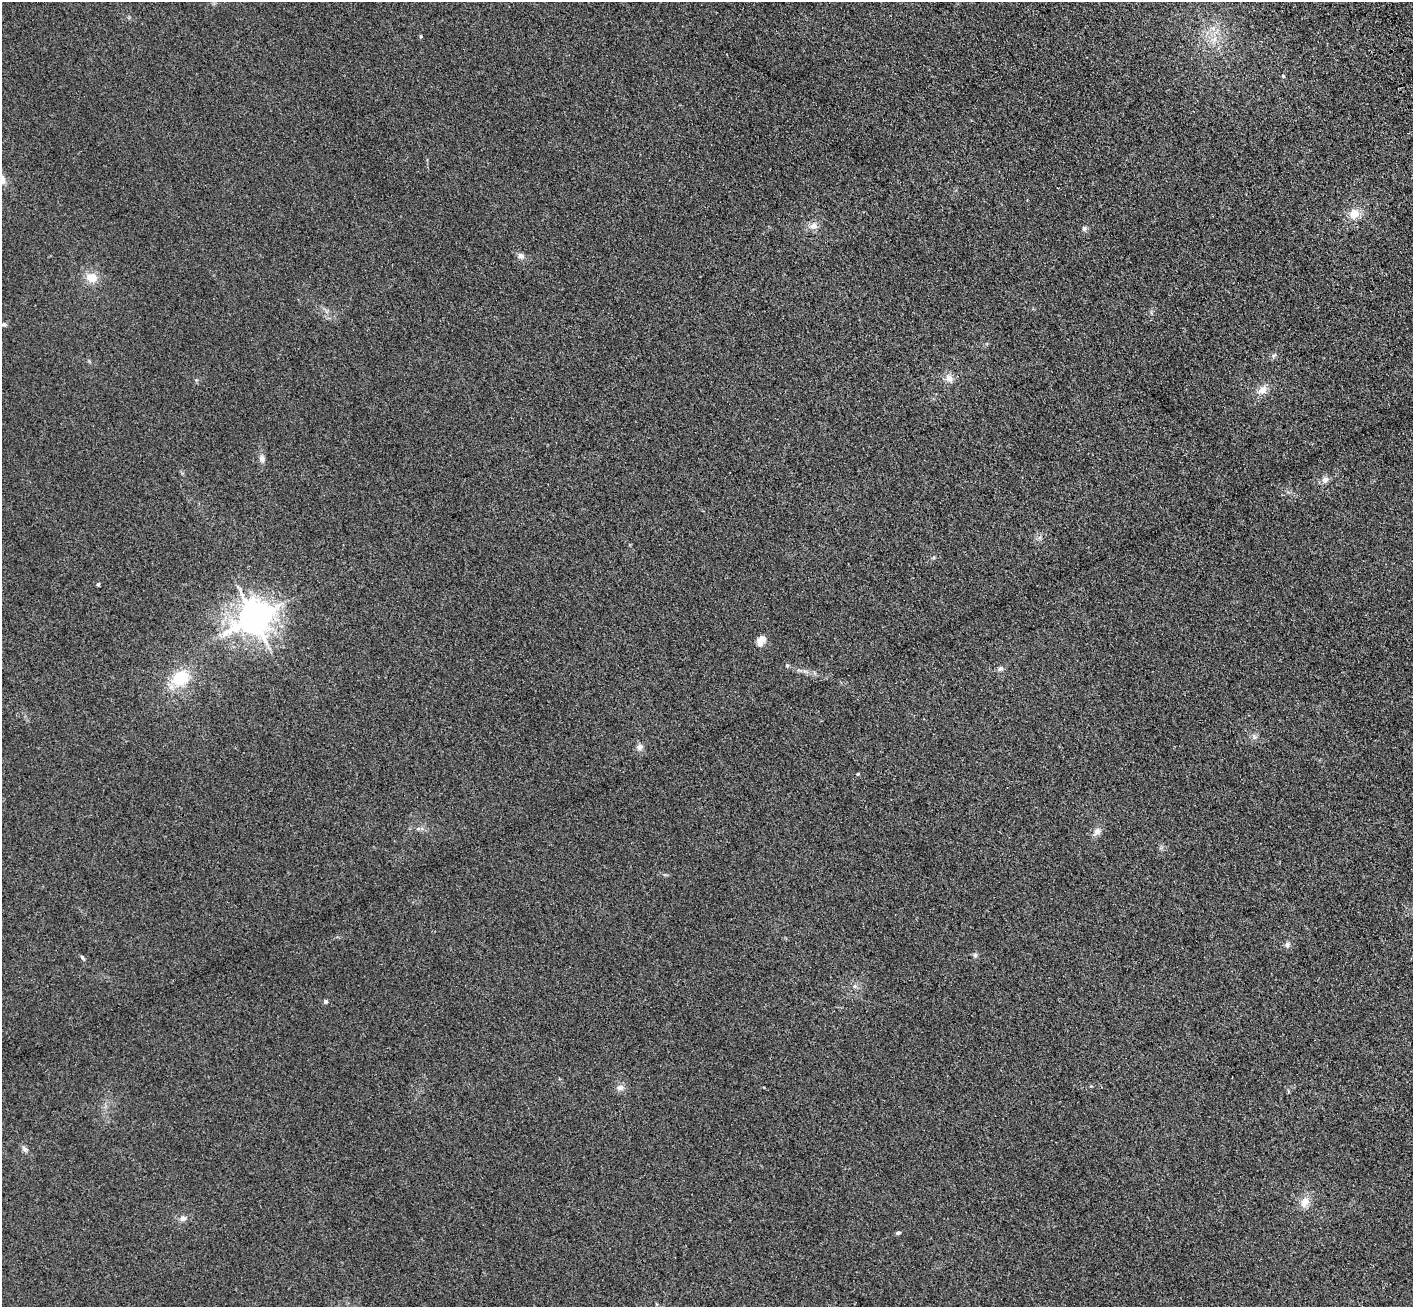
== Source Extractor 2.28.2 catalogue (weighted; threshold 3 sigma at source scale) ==
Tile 10 of 4 x 4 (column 2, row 3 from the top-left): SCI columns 1519-2929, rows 1517-2821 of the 5856 x 5772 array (HDU 1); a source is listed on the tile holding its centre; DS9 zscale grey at full resolution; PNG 1415 x 1309 px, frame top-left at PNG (2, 2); no overlay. Shown black and unused: <1% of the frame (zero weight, under 3 of 4 exposures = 6% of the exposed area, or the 3 px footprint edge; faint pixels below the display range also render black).
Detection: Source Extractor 2.28.2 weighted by HDU 2 'WHT'; one run over the whole footprint, this tile lists its part. Background 0.095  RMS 0.0072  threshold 0.0323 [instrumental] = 3 sigma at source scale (4.5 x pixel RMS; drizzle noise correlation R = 1.50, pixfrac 1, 0.05/0.05 arcsec/px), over >= 5 px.
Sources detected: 35; all 35 listed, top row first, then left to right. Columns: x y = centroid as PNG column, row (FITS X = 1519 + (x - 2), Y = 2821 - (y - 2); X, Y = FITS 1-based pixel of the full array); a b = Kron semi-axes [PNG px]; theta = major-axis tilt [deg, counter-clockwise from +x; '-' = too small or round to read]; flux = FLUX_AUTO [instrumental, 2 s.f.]
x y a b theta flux
1213 28 7 5 90 2.2
421 36 4 4 - 0.76
1215 39 7 4 71 2.4
1283 76 5 4 - 1.1
1354 214 13 11 40 8.8
813 226 11 10 - 4.5
1084 228 6 6 - 1.5
521 256 8 8 - 2.8
91 277 16 12 -13 9.2
4 324 7 5 0 1.3
1273 356 7 4 33 1.4
949 378 12 10 -53 4.7
1262 390 12 10 35 5.7
262 459 9 8 - 2.9
1325 480 10 8 33 3.4
98 584 4 3 - 1.3
253 618 11 10 - 1400
761 641 13 9 67 5.9
787 665 5 4 - 0.94
1000 669 8 6 36 1.8
180 678 21 16 36 24
1254 737 8 6 -69 2
639 747 9 9 - 2.9
858 774 4 3 - 0.91
1097 832 11 9 46 3.7
1287 944 8 7 - 2
975 955 7 6 - 1.5
82 958 8 4 -54 1.1
855 986 7 6 - 1.9
325 1001 5 5 - 1.4
620 1087 9 7 16 3.1
25 1149 9 6 -59 2.1
1305 1202 13 10 64 7
183 1218 10 7 12 3
898 1233 7 4 14 1.2